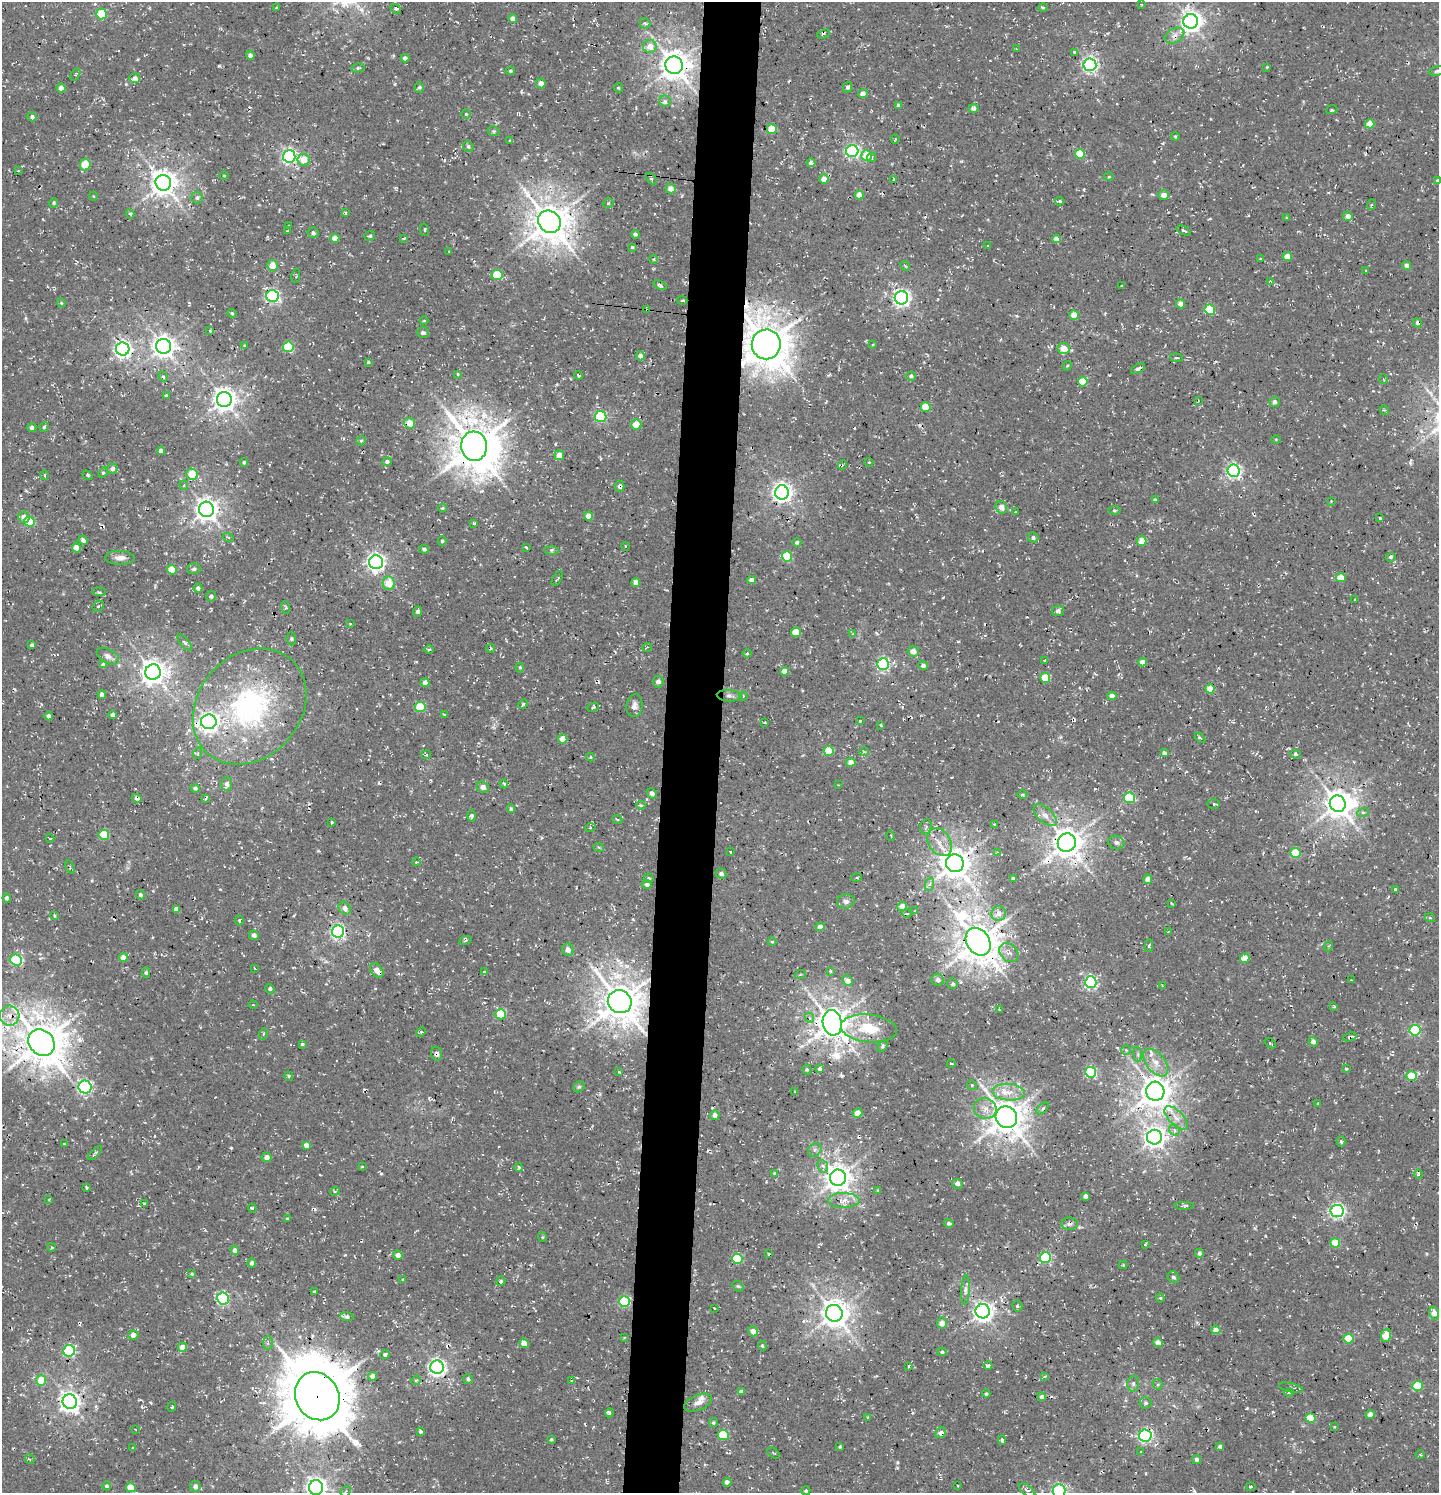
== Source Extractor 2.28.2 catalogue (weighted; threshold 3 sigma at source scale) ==
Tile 5 of 3 x 3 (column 2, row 2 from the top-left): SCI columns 1738-3174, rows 1622-3112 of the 4854 x 4739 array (HDU 1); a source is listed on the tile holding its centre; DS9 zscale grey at full resolution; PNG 1441 x 1495 px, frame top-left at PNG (2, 2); each listed source drawn as its Kron ellipse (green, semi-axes under 4 px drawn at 4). Shown black and unused: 4% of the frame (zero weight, under 3 of 4 exposures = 8% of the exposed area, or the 3 px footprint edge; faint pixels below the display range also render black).
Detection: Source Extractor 2.28.2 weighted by HDU 2 'WHT'; one run over the whole footprint, this tile lists its part. Background 0.00314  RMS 0.0023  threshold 0.0103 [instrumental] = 3 sigma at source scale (4.5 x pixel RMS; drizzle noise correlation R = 1.50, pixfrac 1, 0.0396/0.0396 arcsec/px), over >= 5 px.
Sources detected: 524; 1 too faint to see at this stretch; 2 inside a brighter object's white glare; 13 cosmic-ray / hot-pixel residue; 3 long thin detections or spike segments (spike, bleed or trail) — neither listed nor drawn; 5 inside a brighter listed object's ellipse — not listed separately; the other 500 listed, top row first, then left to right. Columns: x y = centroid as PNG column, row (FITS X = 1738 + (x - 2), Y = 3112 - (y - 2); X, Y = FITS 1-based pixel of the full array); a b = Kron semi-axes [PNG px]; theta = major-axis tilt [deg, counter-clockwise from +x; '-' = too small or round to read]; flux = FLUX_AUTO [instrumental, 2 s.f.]
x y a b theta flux
1141 4 4 2 - 0.15
276 8 3 3 - 0.23
1043 8 4 3 - 0.26
396 9 5 4 - 0.52
101 14 5 5 - 8.3
513 19 4 4 - 1.6
1191 21 7 7 - 160
645 23 6 4 -42 0.4
824 34 6 2 22 0.31
1174 36 10 7 30 1.2
650 46 7 6 - 2.6
1016 49 3 3 - 0.14
1074 52 4 3 - 0.3
250 55 4 4 - 0.69
405 58 4 4 - 0.98
674 65 9 8 - 340
1090 65 6 6 - 64
1267 67 4 3 - 0.19
358 68 6 4 8 0.38
510 71 4 3 - 0.35
1437 71 8 5 11 0.45
75 75 6 4 58 0.34
135 78 5 5 - 1.2
541 83 5 5 - 1.6
848 87 5 4 - 0.74
61 88 4 4 - 1.7
419 88 5 4 - 0.45
618 88 5 3 - 0.26
863 94 5 4 - 1.6
665 101 6 5 - 0.58
899 105 4 4 - 0.84
974 108 5 4 - 0.89
1332 110 6 4 16 0.35
466 114 4 4 - 0.41
32 117 5 4 - 0.63
1370 124 5 4 - 3.7
772 129 5 5 - 6.3
494 131 6 4 -14 0.38
1175 136 4 3 - 0.27
895 139 4 3 - 0.19
510 140 3 3 - 0.26
468 146 5 5 - 0.49
852 151 6 6 - 47
1080 154 5 5 - 7.9
289 156 6 6 - 65
867 156 5 5 - 5.1
871 157 5 4 - 0.51
303 160 6 6 - 3.6
811 163 4 4 - 0.87
85 165 6 5 - 7.7
18 171 3 2 - 0.17
224 176 4 3 - 0.19
1109 177 5 3 - 0.22
651 179 7 4 -48 0.53
824 179 4 4 - 2.6
894 179 3 3 - 0.38
1438 181 4 4 - 0.45
163 183 8 7 - 260
671 189 5 5 - 1.9
859 195 4 4 - 2.2
1164 195 5 5 - 1.8
93 196 4 3 - 0.15
197 198 6 5 - 0.53
1060 201 4 4 - 0.38
54 203 5 4 - 0.32
608 203 5 4 - 0.37
1371 205 5 3 - 0.3
346 213 4 3 - 0.28
130 214 5 4 - 0.33
1348 216 5 4 - 1.6
1287 218 4 3 - 0.4
549 222 12 10 -42 590
288 226 3 2 - 0.15
424 230 6 2 -79 0.23
1184 230 7 3 -25 0.34
288 231 4 2 - 0.25
313 233 5 5 - 0.78
635 234 4 4 - 0.49
370 236 5 5 - 0.39
335 238 4 4 - 2.7
404 238 3 3 - 0.18
1056 239 4 4 - 1.6
988 246 4 2 - 0.16
632 247 4 4 - 0.34
449 251 3 2 - 0.18
1287 257 4 4 - 2.8
653 259 4 4 - 0.25
1261 259 3 3 - 0.21
272 265 5 5 - 3
1407 265 4 4 - 1.1
905 266 5 4 - 0.27
1365 271 3 2 - 0.2
497 275 5 5 - 8.3
296 276 7 2 80 0.21
1270 281 3 3 - 0.39
660 285 7 4 -24 0.6
1121 286 3 2 - 0.25
272 296 6 6 - 50
901 298 7 6 - 81
682 301 5 3 - 0.33
61 303 4 4 - 0.24
1180 304 5 4 - 1.6
647 310 3 2 - 0.22
1210 310 5 5 - 11
232 313 4 3 - 0.27
1074 315 4 4 - 3.6
424 321 4 3 - 0.19
1417 323 4 4 - 0.76
210 331 4 4 - 0.2
423 332 6 5 - 0.57
766 344 15 14 - 810
873 344 4 2 - 0.17
244 345 4 3 - 0.22
163 346 7 7 - 180
288 347 5 5 - 14
1064 348 6 5 - 2.7
123 349 7 6 - 86
640 356 4 4 - 1.4
1176 358 6 3 -6 0.27
368 362 4 3 - 0.28
1067 366 5 4 - 0.24
1138 368 8 4 30 0.74
458 374 4 3 - 0.27
578 375 4 2 - 0.39
911 376 5 4 - 0.48
163 377 5 4 - 0.41
1383 379 5 3 - 0.2
1083 382 5 5 - 5.4
166 396 4 3 - 0.37
224 399 7 7 - 210
1198 401 4 2 - 0.18
1275 402 5 5 - 0.97
926 407 5 4 - 6
1384 410 5 3 - 0.41
601 417 5 5 - 25
410 423 5 5 - 3.1
636 425 5 5 - 5
44 427 5 4 - 0.36
32 428 4 4 - 0.67
1276 439 5 3 - 0.2
361 441 5 4 - 0.29
474 446 14 13 - 830
161 451 4 4 - 1.4
559 455 5 5 - 2.2
387 461 5 4 - 0.68
244 462 4 3 - 0.38
869 462 4 4 - 0.2
842 465 5 3 - 0.31
112 469 5 5 - 0.91
1233 471 6 6 - 59
103 473 5 4 - 0.32
192 474 6 5 - 5.1
44 475 5 3 - 0.25
87 475 5 3 - 0.31
184 485 4 4 - 0.39
620 486 5 5 - 0.57
782 492 7 7 - 130
1155 500 4 3 - 0.33
1331 501 3 3 - 0.16
1001 507 6 5 - 1.5
442 508 4 3 - 0.31
206 509 7 7 - 190
1114 510 6 4 -6 0.34
1016 512 4 3 - 0.21
588 516 4 4 - 2.5
24 517 6 5 - 1.9
1380 518 3 3 - 0.34
30 522 5 5 - 9.4
474 523 4 3 - 0.29
228 537 5 3 - 0.27
1033 538 5 5 - 0.73
83 540 5 4 - 0.76
442 541 4 4 - 0.38
1142 541 5 4 - 4
797 542 4 4 - 0.58
625 546 4 3 - 0.21
526 547 3 2 - 0.22
76 548 4 4 - 2.9
424 549 5 4 - 0.62
551 550 7 4 -1 0.42
787 557 5 5 - 11
1391 557 5 3 - 0.4
120 558 15 7 -2 1.4
376 562 7 6 - 94
194 569 6 5 - 0.63
172 570 5 4 - 5.2
1341 578 5 4 - 4
557 579 8 2 58 0.24
751 580 4 4 - 1.5
389 583 6 6 - 4
636 583 4 4 - 1.6
198 588 4 4 - 0.74
99 592 7 3 -5 0.4
211 596 5 5 - 0.57
1355 600 3 3 - 0.27
98 606 6 5 - 0.42
286 607 6 3 -72 0.3
417 611 5 4 - 0.59
1058 611 6 5 - 0.82
350 624 2 2 - 0.23
796 632 5 4 - 5.2
853 634 4 3 - 0.32
291 639 6 4 -84 0.35
185 643 10 4 -50 0.54
32 645 4 3 - 0.53
647 647 5 3 - 0.23
491 648 4 3 - 0.33
429 650 4 3 - 0.28
913 651 5 5 - 1.7
747 653 4 4 - 0.26
108 656 12 7 -28 1.4
1045 660 4 3 - 0.2
1143 662 4 4 - 1.8
883 664 6 6 - 38
103 665 4 4 - 0.81
923 666 5 4 - 0.75
520 667 5 4 - 0.31
784 671 4 4 - 2.2
153 672 8 7 - 240
1045 678 5 5 - 7.1
658 682 6 5 - 0.9
425 683 4 4 - 1.7
1210 689 4 4 - 4.1
102 694 4 4 - 0.95
729 696 12 6 -4 0.88
743 696 4 3 - 0.2
1112 696 4 4 - 1.4
523 704 5 3 - 0.31
634 706 11 8 82 1.1
250 707 63 51 48 46
420 707 5 5 - 10
593 707 6 3 24 0.37
113 715 4 4 - 1.1
444 715 3 2 - 0.26
49 716 4 4 - 0.86
860 721 3 2 - 0.24
209 722 8 7 - 110
765 722 3 2 - 0.2
881 725 3 3 - 0.22
1200 738 6 3 -43 0.35
563 739 4 4 - 3.4
829 751 5 5 - 6.5
864 752 5 3 - 0.33
198 753 6 3 71 0.24
1164 753 4 4 - 0.77
1295 754 5 4 - 0.43
426 755 5 4 - 0.34
590 757 4 4 - 0.22
851 762 5 4 - 1.7
227 784 6 5 - 1.1
504 784 4 3 - 0.3
838 785 2 2 - 0.15
483 787 6 5 - 1.6
195 788 4 4 - 0.43
652 793 6 4 -45 0.66
1022 795 5 3 - 0.29
137 798 5 4 - 0.76
1129 798 5 5 - 19
205 799 4 4 - 0.33
1214 804 6 4 -1 0.35
1338 804 8 8 - 310
641 805 4 3 - 0.3
511 809 4 4 - 0.47
1363 812 6 4 19 0.35
1045 815 14 7 -42 1.7
471 816 6 4 -88 0.57
617 819 5 3 - 0.23
332 822 3 2 - 0.26
994 824 3 2 - 0.24
926 827 7 5 70 0.62
590 828 5 3 - 0.24
104 835 5 5 - 8.9
891 836 5 3 - 0.25
50 838 4 3 - 0.19
940 842 15 11 -56 2.8
1116 842 8 6 -18 0.76
1067 843 9 9 - 380
599 848 5 3 - 0.31
730 852 3 2 - 0.3
997 852 3 2 - 0.19
1295 853 5 5 - 10
416 862 4 3 - 0.24
955 863 9 9 - 380
70 867 7 3 -71 0.3
721 874 5 5 - 0.69
649 878 5 5 - 0.45
856 878 5 3 - 0.34
1013 878 4 3 - 0.3
1148 879 4 4 - 2
647 884 5 4 - 0.93
930 884 7 4 70 0.55
1395 889 3 3 - 0.33
140 895 5 4 - 0.56
7 898 4 4 - 0.76
846 901 9 7 11 0.86
1171 903 4 2 - 0.2
902 906 5 5 - 2
345 908 7 5 -51 1.5
176 909 4 4 - 1
915 910 4 2 - 0.14
907 913 4 3 - 0.21
999 913 7 7 - 1.7
54 916 4 3 - 0.26
1430 918 5 3 - 0.25
239 921 5 3 - 0.38
820 927 4 4 - 1.1
1168 931 3 2 - 0.17
338 932 6 6 - 63
254 935 5 4 - 0.91
465 941 6 4 22 0.48
772 942 4 4 - 0.23
978 942 15 11 -56 640
1149 946 6 3 82 0.36
1329 946 5 3 - 0.23
568 950 6 5 - 1.2
1009 953 11 8 -45 1.5
123 958 4 4 - 1.9
1245 958 5 4 - 4.1
16 960 6 5 - 19
254 968 3 2 - 0.16
377 971 8 5 -52 1.8
830 971 4 4 - 0.33
146 972 5 4 - 0.35
484 972 4 3 - 0.26
800 975 5 3 - 0.26
938 980 6 6 - 0.92
1352 980 3 2 - 0.22
847 981 6 5 - 1.9
1091 982 6 5 - 38
953 984 5 5 - 0.49
1163 985 4 2 - 0.18
270 989 5 4 - 0.56
620 1002 12 11 - 600
253 1005 4 4 - 0.27
1334 1006 3 3 - 0.29
999 1010 3 2 - 0.29
501 1014 5 5 - 11
10 1016 10 9 - 2.3
810 1018 5 3 - 0.31
832 1023 13 9 -80 420
869 1028 28 14 -6 8.9
1415 1030 5 5 - 24
421 1032 5 4 - 0.31
263 1034 6 3 71 0.27
1350 1037 7 4 19 0.48
41 1042 14 12 -44 720
1313 1042 5 4 - 0.97
1270 1043 6 2 -39 0.26
302 1044 4 3 - 0.35
883 1046 6 4 60 0.41
1126 1050 5 5 - 0.31
437 1054 7 5 -81 0.81
1138 1054 7 4 -83 0.39
1156 1063 16 9 -50 2.6
951 1064 4 3 - 0.24
1346 1068 3 3 - 0.31
819 1069 4 3 - 1.5
807 1070 5 4 - 0.3
619 1072 4 2 - 0.22
1091 1072 5 5 - 22
289 1076 4 4 - 0.39
1412 1076 5 5 - 8.6
972 1085 5 4 - 0.28
85 1087 6 6 - 43
579 1087 6 5 - 0.43
1155 1091 9 9 - 390
795 1092 3 3 - 0.26
1008 1092 16 8 -3 2.8
1318 1103 3 3 - 0.33
985 1108 11 10 - 2.1
1043 1108 7 3 46 0.44
858 1113 5 4 - 2.5
715 1115 5 4 - 1.2
1006 1117 11 10 - 490
1176 1118 14 7 -46 2.1
1174 1130 6 5 - 0.57
1154 1137 7 7 - 160
1341 1142 5 4 - 0.39
64 1144 3 3 - 0.18
306 1145 4 4 - 1.3
815 1150 7 6 - 0.71
95 1153 9 3 45 0.4
267 1157 5 4 - 1.3
823 1166 6 5 - 0.68
362 1167 4 2 - 0.18
519 1167 4 4 - 0.45
775 1173 4 3 - 0.27
1419 1174 5 3 - 0.31
838 1178 8 8 - 280
957 1184 5 5 - 0.97
86 1188 4 3 - 0.31
878 1190 4 3 - 0.24
335 1191 5 3 - 0.35
1085 1196 4 4 - 1
49 1199 3 3 - 0.21
844 1200 16 7 0 2.3
144 1204 3 2 - 0.27
1184 1205 10 3 0 0.5
252 1208 4 3 - 0.32
1337 1211 6 6 - 58
287 1219 4 4 - 0.29
949 1223 5 4 - 0.53
1070 1224 8 6 -5 0.73
542 1237 5 4 - 0.27
1335 1243 5 4 - 4.9
1145 1245 4 3 - 0.24
51 1247 4 3 - 0.25
235 1250 4 4 - 1.6
1199 1253 5 4 - 0.82
769 1254 3 2 - 0.19
398 1255 5 4 - 1.2
1045 1258 5 5 - 18
737 1259 5 5 - 14
252 1263 4 4 - 0.87
1123 1265 4 4 - 0.27
192 1274 4 3 - 0.26
1173 1277 6 5 - 0.65
403 1279 4 3 - 0.2
501 1281 4 4 - 0.44
738 1286 6 5 - 0.34
965 1290 14 4 86 1
315 1292 4 2 - 0.27
223 1298 6 6 - 30
1160 1298 4 4 - 0.32
624 1302 5 5 - 18
1017 1306 5 5 - 0.39
714 1308 3 2 - 0.34
983 1311 7 7 - 130
834 1313 8 8 - 300
1434 1313 6 5 - 2.1
347 1317 6 4 -2 0.68
942 1323 5 5 - 1.7
1216 1330 5 4 - 1.8
753 1331 5 4 - 1.8
133 1335 5 5 - 1.5
1386 1335 7 5 71 4.9
624 1338 4 2 - 0.19
1348 1339 5 5 - 5.9
268 1343 7 5 87 0.64
524 1343 5 4 - 2.4
1158 1343 5 4 - 2
762 1346 5 4 - 0.32
182 1347 4 4 - 2.4
69 1351 6 6 - 33
942 1352 5 4 - 0.44
385 1355 5 4 - 0.41
988 1365 4 4 - 0.89
909 1366 3 2 - 0.23
437 1367 7 6 - 90
373 1376 4 4 - 1.4
1045 1376 4 3 - 0.34
468 1379 5 5 - 0.62
416 1380 5 4 - 0.27
41 1381 5 5 - 6.5
572 1381 4 3 - 0.31
1133 1384 8 6 76 0.69
1158 1384 5 5 - 0.37
1417 1386 5 5 - 9.2
1291 1388 12 4 -13 0.73
741 1392 4 4 - 0.92
1289 1392 4 3 - 0.26
986 1394 4 3 - 0.35
317 1396 25 21 -60 1500
1042 1397 4 4 - 1.2
70 1402 7 7 - 140
698 1403 15 7 23 1.5
1146 1403 6 5 - 0.55
172 1407 5 3 - 0.27
609 1413 4 3 - 0.48
1370 1414 4 4 - 1.4
868 1417 4 2 - 0.21
1311 1418 5 5 - 6.5
713 1423 4 4 - 0.39
1334 1427 3 3 - 0.28
135 1429 3 2 - 0.12
420 1431 4 3 - 0.44
941 1433 6 5 - 1.3
723 1435 5 5 - 11
1145 1435 6 6 - 46
551 1439 4 4 - 0.35
1002 1440 5 4 - 0.46
1220 1446 4 3 - 0.69
840 1447 4 3 - 0.26
133 1448 4 3 - 0.19
1141 1452 3 3 - 0.25
773 1453 7 2 -40 0.21
1420 1455 5 3 - 0.24
30 1459 5 3 - 0.29
1197 1459 4 4 - 0.69
727 1482 4 4 - 0.91
107 1486 4 4 - 0.53
195 1486 5 5 - 0.89
958 1486 2 2 - 0.18
131 1487 5 4 - 4.2
316 1487 7 7 - 160
1251 1487 5 3 - 0.26
1027 1490 9 5 -36 0.73
346 1491 6 4 44 0.41
806 1491 4 4 - 0.35
1059 1491 7 6 - 44
Overlapping masked pixels (flux is a lower limit): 17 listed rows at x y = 1174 36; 549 222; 647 310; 766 344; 474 446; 620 486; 209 722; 137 798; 978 942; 620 1002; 832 1023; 1350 1037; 41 1042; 437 1054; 1070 1224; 317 1396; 1042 1397
Isophote crosses this tile's border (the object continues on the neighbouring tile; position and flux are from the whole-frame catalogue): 4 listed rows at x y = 1437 71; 1438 181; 316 1487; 1059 1491
Unlisted compact peaks at least as high as the median listed source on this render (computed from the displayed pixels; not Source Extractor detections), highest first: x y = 219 66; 712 1108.